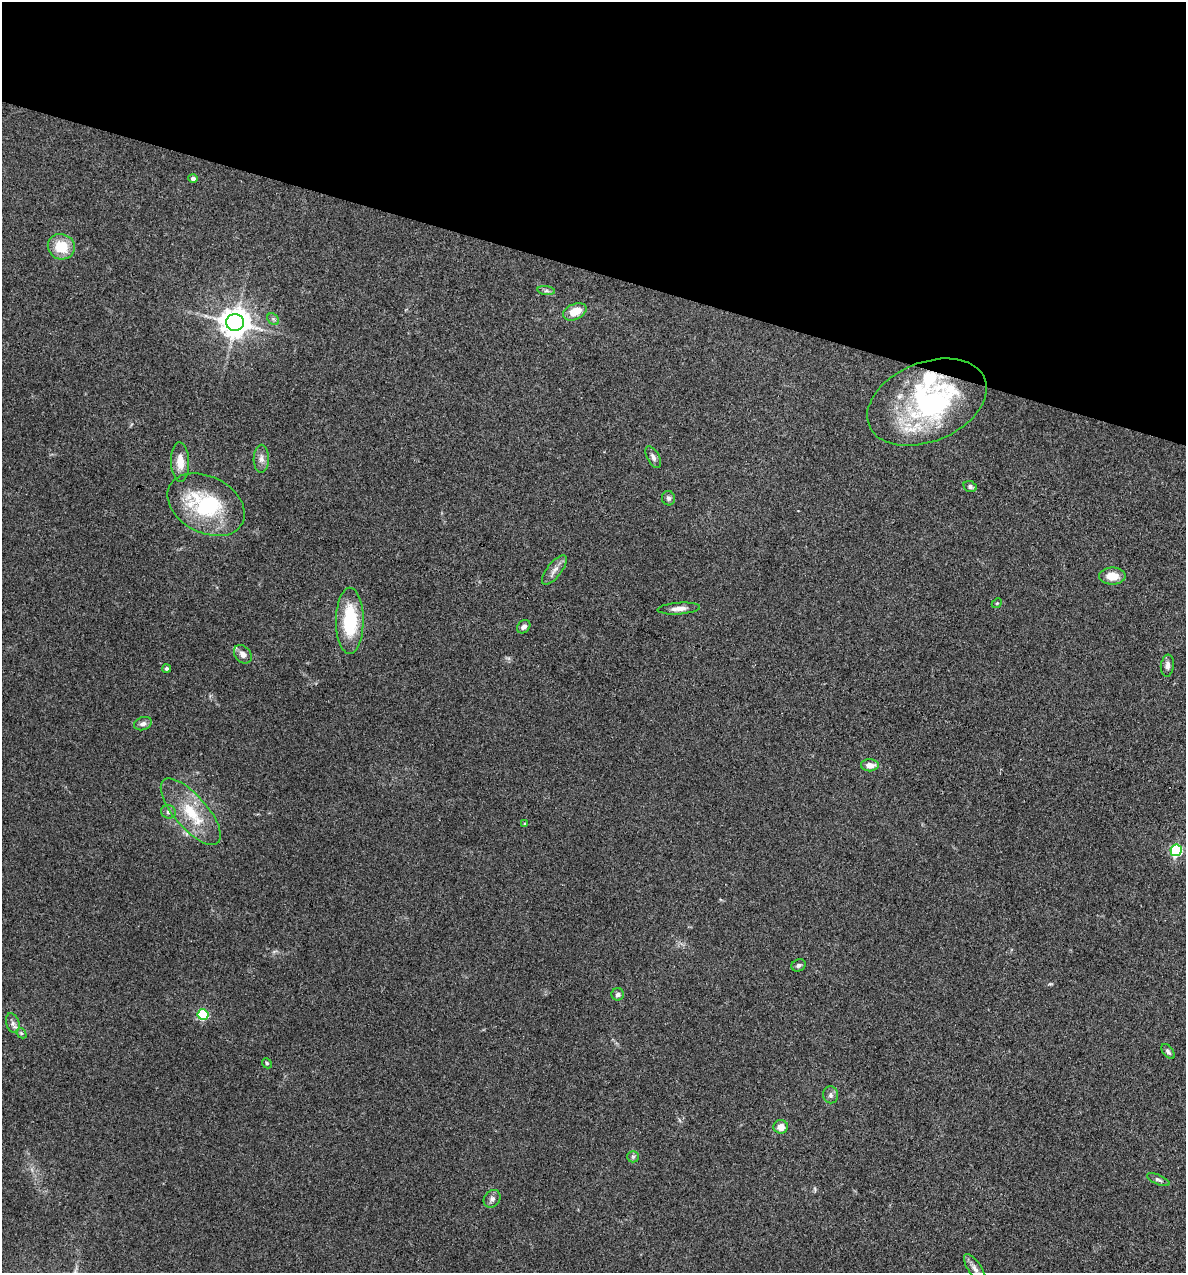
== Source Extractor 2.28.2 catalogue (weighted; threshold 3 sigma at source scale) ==
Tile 2 of 4 x 4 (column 2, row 1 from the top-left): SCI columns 1308-2491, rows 3815-5085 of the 5104 x 5085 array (HDU 1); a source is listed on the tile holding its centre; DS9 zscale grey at full resolution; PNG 1188 x 1275 px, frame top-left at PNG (2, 2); each listed source drawn as its Kron ellipse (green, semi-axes under 4 px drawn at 4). Shown black and unused: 21% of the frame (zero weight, under 3 of 4 exposures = <1% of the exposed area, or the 3 px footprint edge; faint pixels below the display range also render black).
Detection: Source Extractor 2.28.2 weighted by HDU 2 'WHT'; one run over the whole footprint, this tile lists its part. Background 0.25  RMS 0.0093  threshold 0.042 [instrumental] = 3 sigma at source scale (4.5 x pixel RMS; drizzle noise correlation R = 1.50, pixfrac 1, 0.05/0.05 arcsec/px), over >= 5 px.
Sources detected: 44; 1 inside a brighter object's white glare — neither listed nor drawn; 2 inside a brighter listed object's ellipse — not listed separately; the other 41 listed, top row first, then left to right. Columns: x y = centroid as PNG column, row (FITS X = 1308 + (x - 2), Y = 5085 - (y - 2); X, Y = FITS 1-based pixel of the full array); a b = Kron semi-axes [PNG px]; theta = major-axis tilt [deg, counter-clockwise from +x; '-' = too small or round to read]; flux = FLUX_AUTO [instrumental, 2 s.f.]
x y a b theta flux
193 178 4 4 - 3.3
61 247 13 12 - 25
546 291 9 4 -8 2.3
575 312 12 7 25 17
273 319 6 5 - 2
235 322 9 8 - 1400
927 402 62 39 22 160
653 457 12 6 -62 3.6
261 459 14 7 89 5.1
180 462 20 9 -88 12
970 487 7 5 -23 2.4
668 498 7 6 - 2.4
206 505 41 28 -27 77
554 570 18 7 52 6
1112 576 13 8 -1 15
997 603 6 4 42 1.1
679 609 21 5 4 5.9
350 621 33 14 90 52
524 627 7 5 43 3.4
243 654 10 7 -47 5.9
1167 666 11 6 84 4.3
167 668 4 4 - 1.7
143 724 9 6 19 3.9
870 765 9 6 0 7.4
168 812 7 6 - 2.9
191 812 41 16 -49 37
525 824 4 3 - 1.3
1176 850 6 6 - 120
799 965 7 6 - 2.1
618 994 6 6 - 3.3
203 1015 5 5 - 78
13 1023 10 6 -74 3.6
21 1033 6 4 -44 1.5
1168 1052 9 5 -53 2.3
267 1063 5 4 - 1.5
831 1095 8 7 - 3.4
781 1127 7 7 - 7.7
633 1157 6 5 - 1.6
1158 1180 12 4 -23 2.4
492 1199 9 7 51 3.5
975 1269 17 6 -57 5.7
Isophote crosses this tile's border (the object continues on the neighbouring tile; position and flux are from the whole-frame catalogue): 1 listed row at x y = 975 1269